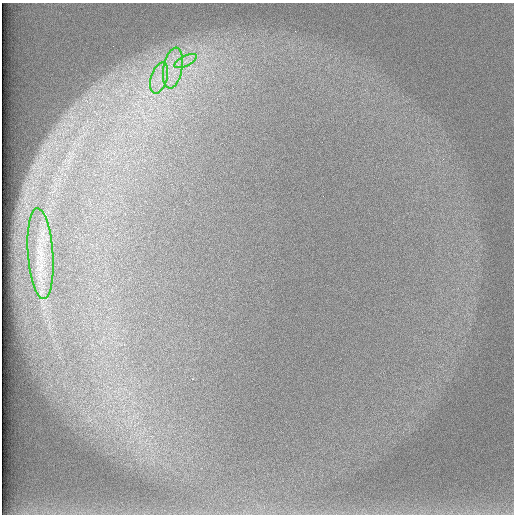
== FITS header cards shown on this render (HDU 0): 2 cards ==
NAXIS1  =                  512 /
NAXIS2  =                  512 /

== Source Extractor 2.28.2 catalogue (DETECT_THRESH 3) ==
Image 512 x 512 px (HDU 0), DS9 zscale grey, 1 PNG px = 1 image px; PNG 516 x 516 px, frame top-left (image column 1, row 512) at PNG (2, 3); each listed source drawn as its Kron ellipse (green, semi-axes under 4 px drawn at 4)
Background 98.3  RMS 2.9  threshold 8.75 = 3 sigma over >= 5 px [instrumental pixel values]
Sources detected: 4; all 4 listed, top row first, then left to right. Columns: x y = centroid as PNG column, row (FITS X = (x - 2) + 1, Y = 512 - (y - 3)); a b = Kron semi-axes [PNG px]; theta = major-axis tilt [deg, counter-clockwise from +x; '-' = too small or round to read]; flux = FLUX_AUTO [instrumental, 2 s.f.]
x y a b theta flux
185 61 12 5 27 1300
173 68 21 9 79 4100
159 78 16 8 73 2600
40 254 45 12 -86 7200